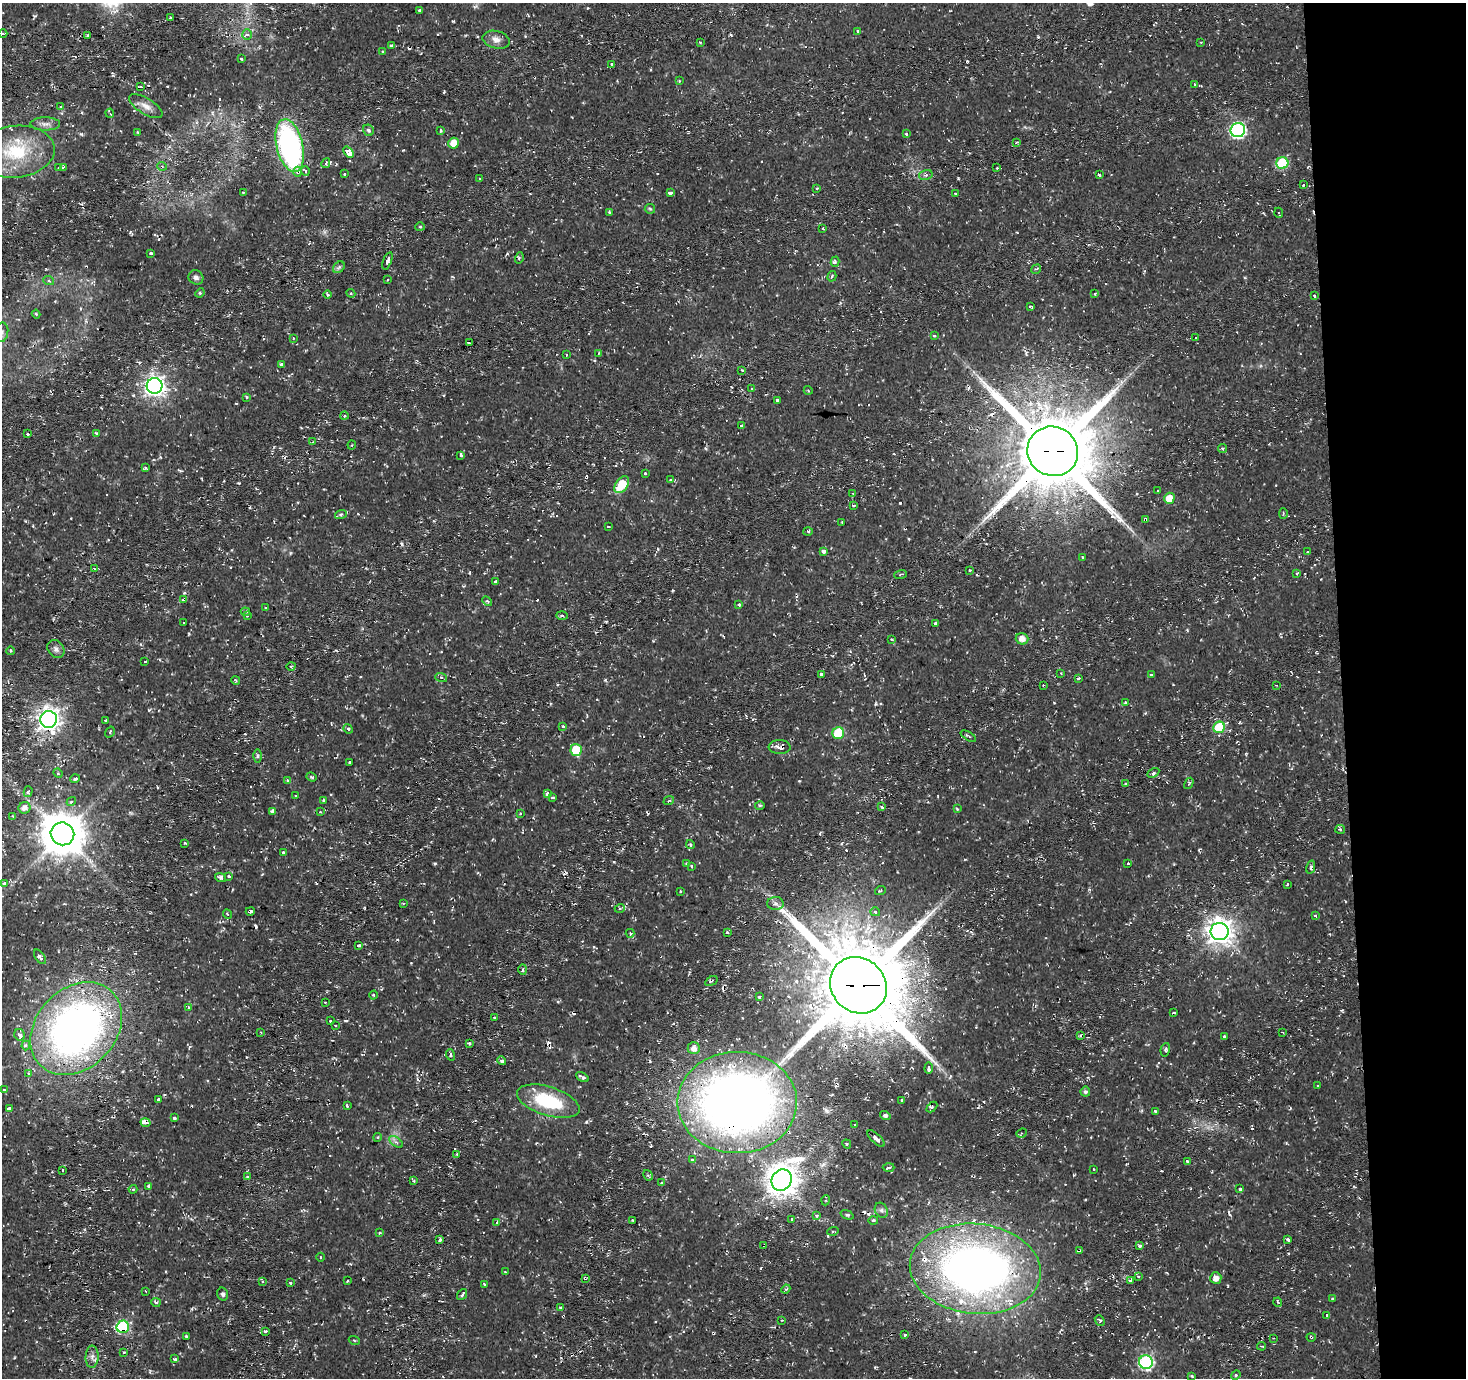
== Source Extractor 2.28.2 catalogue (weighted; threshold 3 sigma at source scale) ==
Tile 6 of 3 x 3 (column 3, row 2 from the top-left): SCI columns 2930-4393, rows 1376-2751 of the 4395 x 4126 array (HDU 1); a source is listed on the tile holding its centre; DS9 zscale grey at full resolution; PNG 1468 x 1380 px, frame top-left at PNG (2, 3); each listed source drawn as its Kron ellipse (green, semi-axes under 4 px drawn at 4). Shown black and unused: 9% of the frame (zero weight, under 2 of 3 exposures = <1% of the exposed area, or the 3 px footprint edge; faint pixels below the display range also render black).
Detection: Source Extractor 2.28.2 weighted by HDU 2 'WHT'; one run over the whole footprint, this tile lists its part. Background 0.00547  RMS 0.0031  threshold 0.0141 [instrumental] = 3 sigma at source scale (4.5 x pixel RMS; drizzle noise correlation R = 1.50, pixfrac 1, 0.0396/0.0396 arcsec/px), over >= 5 px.
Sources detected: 352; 38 cosmic-ray / hot-pixel residue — neither listed nor drawn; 4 inside a brighter listed object's ellipse — not listed separately; the other 310 listed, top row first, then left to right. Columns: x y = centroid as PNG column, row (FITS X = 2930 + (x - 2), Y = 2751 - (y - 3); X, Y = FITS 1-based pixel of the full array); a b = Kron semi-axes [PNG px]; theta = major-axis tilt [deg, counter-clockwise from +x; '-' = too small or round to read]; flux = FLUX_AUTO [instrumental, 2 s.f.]
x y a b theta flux
419 10 3 3 - 0.44
170 18 3 2 - 0.42
857 31 3 3 - 0.42
3 34 4 3 - 0.43
247 34 5 4 - 0.86
87 35 3 3 - 5.6
496 40 14 8 -13 2.1
700 42 2 2 - 0.28
1201 42 3 2 - 0.22
392 45 3 3 - 0.33
382 51 3 2 - 0.3
241 59 3 2 - 0.41
612 64 3 3 - 1.2
679 81 3 3 - 0.38
1194 84 4 3 - 0.29
140 87 4 2 - 0.42
146 106 19 8 -31 2.3
61 107 3 3 - 0.73
110 113 5 2 - 1.3
45 124 15 6 0 1.6
368 130 6 5 - 0.69
440 130 3 3 - 1.7
1238 130 7 7 - 64
137 132 4 2 - 0.22
906 134 4 3 - 0.42
1017 142 4 3 - 0.84
454 143 5 5 - 3.5
290 146 27 13 -76 77
16 152 39 26 6 20
349 152 6 4 -49 48
326 163 5 4 - 1
1282 163 6 6 - 19
162 166 5 3 - 0.37
63 167 4 3 - 0.64
59 168 3 3 - 0.93
997 168 3 2 - 0.35
305 171 5 4 - 0.55
298 172 5 4 - 1.4
344 174 3 3 - 0.92
926 175 7 5 16 0.69
1099 175 4 3 - 4.3
480 179 3 2 - 0.66
1303 184 3 3 - 1.2
817 188 3 2 - 0.27
243 193 4 3 - 0.34
670 193 4 3 - 2.4
955 193 3 2 - 0.5
650 209 5 4 - 0.41
610 212 3 3 - 0.82
1279 213 5 3 - 0.8
420 227 5 4 - 0.33
823 228 4 2 - 0.25
151 253 3 3 - 0.87
519 258 6 3 75 0.42
387 261 9 3 69 0.95
835 262 5 4 - 0.81
339 267 6 5 - 0.56
1036 269 5 3 - 0.38
832 276 5 4 - 0.47
196 277 8 7 - 1
387 279 3 3 - 0.34
49 281 5 3 - 0.39
200 293 5 4 - 0.4
351 293 4 4 - 0.44
1095 294 3 3 - 0.52
327 295 4 4 - 0.67
1314 296 3 3 - 1
1030 306 3 3 - 0.94
36 314 4 4 - 0.5
2 332 10 6 81 1.3
934 335 3 3 - 1.8
1196 337 3 3 - 0.97
293 338 3 2 - 0.2
469 343 4 3 - 2.2
599 353 3 2 - 0.21
566 355 3 2 - 0.5
282 364 3 3 - 1.3
742 370 4 4 - 0.28
155 386 8 8 - 170
752 389 3 3 - 0.47
808 390 4 3 - 0.34
246 397 4 3 - 0.34
777 400 3 3 - 6.3
344 416 4 4 - 0.43
742 425 3 3 - 1.8
96 433 4 3 - 0.32
28 434 3 3 - 0.59
312 442 3 3 - 0.28
352 445 4 4 - 0.42
1222 449 4 4 - 0.6
1053 451 26 24 -33 3600
460 455 4 3 - 3.1
145 468 4 3 - 0.62
645 473 3 3 - 0.96
670 480 3 2 - 0.3
622 485 9 6 54 8.7
1158 490 3 3 - 0.95
853 493 2 2 - 0.27
1169 498 6 5 - 3.7
853 505 3 3 - 1.6
1283 513 5 2 - 0.33
341 514 6 4 19 0.52
1145 519 4 3 - 3.2
842 522 4 2 - 0.23
608 527 3 3 - 0.5
808 531 5 3 - 0.34
824 551 4 3 - 4.5
1308 551 3 3 - 0.5
1082 557 3 3 - 0.74
95 569 4 3 - 0.32
969 570 3 3 - 1.2
1297 573 3 3 - 0.89
901 574 6 2 21 0.29
495 581 3 3 - 0.69
183 600 4 3 - 1.9
487 601 5 3 - 0.42
739 605 3 3 - 1.2
265 608 3 2 - 0.35
245 612 4 3 - 4.6
247 615 3 3 - 0.89
562 616 6 4 -2 0.48
184 622 3 2 - 0.24
936 623 3 3 - 5.6
891 639 4 3 - 0.24
1022 639 6 6 - 2.1
56 649 10 7 -52 1.2
10 651 4 3 - 0.35
145 661 3 2 - 0.24
291 666 4 3 - 0.26
1061 673 3 3 - 0.22
821 674 3 3 - 0.8
1151 674 2 2 - 0.34
441 677 6 4 -19 0.48
1078 678 3 3 - 0.74
236 680 5 4 - 0.45
1043 685 2 2 - 0.25
1276 685 3 2 - 0.34
1125 703 4 3 - 0.33
49 719 8 8 - 210
106 720 3 3 - 0.96
563 726 3 3 - 0.67
1219 727 6 5 - 14
348 729 5 4 - 0.45
110 732 6 3 56 0.35
838 733 6 5 - 11
968 736 8 3 -31 0.51
780 747 11 7 -3 1.6
576 750 6 5 - 11
257 756 6 4 89 0.5
349 762 3 2 - 0.38
58 773 5 4 - 0.4
1153 773 6 3 30 0.6
312 777 5 4 - 0.58
75 779 5 4 - 0.69
287 781 3 3 - 1.7
1189 783 6 3 59 0.39
1126 784 4 3 - 0.34
28 792 5 4 - 0.56
547 794 4 3 - 1.9
295 796 3 2 - 0.33
553 798 3 3 - 0.78
323 800 3 3 - 0.27
669 800 5 3 - 0.32
71 802 5 4 - 0.69
760 805 5 3 - 0.34
882 807 3 2 - 0.8
24 808 6 6 - 1.8
957 809 4 2 - 0.31
273 811 3 3 - 2.8
320 812 3 3 - 0.29
520 814 4 2 - 0.25
13 816 4 2 - 0.26
1340 829 5 4 - 0.47
62 834 12 11 - 1100
185 843 3 2 - 0.31
690 844 4 4 - 0.56
283 853 3 3 - 1.5
687 863 3 3 - 0.89
1128 863 3 2 - 0.56
692 866 3 3 - 0.48
1311 867 7 4 77 0.6
229 876 3 3 - 1.3
221 878 5 4 - 0.66
4 883 3 3 - 1.7
1287 885 4 2 - 0.31
880 890 5 3 - 0.35
680 891 3 3 - 0.67
403 903 4 2 - 0.23
775 903 8 6 0 1.1
620 908 5 3 - 0.43
250 911 4 3 - 1.5
875 912 5 4 - 1.2
227 914 5 4 - 0.41
1315 916 4 3 - 0.3
1220 931 9 8 - 320
727 932 3 3 - 0.38
630 933 4 4 - 0.49
358 945 4 3 - 2.1
40 957 8 4 -55 0.85
523 969 5 4 - 0.62
711 981 7 3 33 0.36
858 985 30 27 -44 4500
374 995 4 3 - 0.33
759 997 3 3 - 0.32
325 1002 2 2 - 0.28
188 1007 3 3 - 12
1174 1013 4 2 - 0.35
494 1017 3 3 - 0.26
331 1021 3 3 - 1.2
336 1025 3 2 - 0.38
76 1029 52 40 46 170
1282 1032 3 2 - 0.23
261 1033 2 2 - 0.3
20 1035 6 5 - 1.7
1080 1035 3 3 - 0.3
1224 1036 3 3 - 0.44
469 1044 3 2 - 0.5
26 1045 5 4 - 1.3
694 1048 6 6 - 1.9
1165 1050 7 4 76 0.59
451 1055 6 3 -72 0.55
502 1061 4 4 - 0.85
929 1068 5 3 - 3.8
29 1074 3 3 - 0.97
582 1077 7 3 -29 0.67
1317 1085 3 2 - 0.41
4 1090 3 3 - 0.78
1085 1092 5 5 - 0.69
159 1099 3 3 - 3
902 1100 3 3 - 0.49
548 1101 32 14 -17 18
737 1102 60 50 0 260
347 1106 3 3 - 0.34
932 1107 6 4 45 0.62
9 1109 3 3 - 16
1155 1112 4 3 - 2.2
885 1115 5 4 - 0.69
175 1118 3 3 - 2.8
146 1122 5 3 - 4.2
855 1124 3 3 - 1.8
1022 1133 5 4 - 0.67
378 1137 4 3 - 0.31
876 1139 11 4 -44 1.6
396 1142 8 4 -36 0.79
847 1144 5 4 - 0.45
457 1154 3 3 - 0.37
692 1160 4 4 - 0.8
1187 1161 4 3 - 0.62
889 1168 6 3 2 0.43
1094 1169 3 2 - 0.22
62 1170 3 2 - 0.48
648 1175 6 4 -59 0.48
248 1176 3 3 - 0.3
782 1180 11 9 56 490
414 1181 4 3 - 0.3
662 1183 3 3 - 1.2
149 1186 4 3 - 3.5
133 1189 4 4 - 0.42
1240 1189 4 3 - 4.9
826 1200 5 3 - 0.4
881 1210 8 6 -63 1
817 1215 4 4 - 1.4
847 1215 7 4 -21 0.55
792 1219 3 3 - 1.3
632 1220 3 2 - 0.43
873 1220 5 3 - 0.46
497 1222 3 3 - 1.2
833 1231 6 3 18 0.39
379 1233 3 2 - 0.25
440 1240 4 3 - 0.51
1288 1240 3 3 - 0.67
763 1245 4 2 - 0.32
1140 1246 3 3 - 1.8
1079 1250 4 3 - 0.34
320 1257 4 3 - 0.31
975 1269 66 45 -6 220
505 1272 3 2 - 0.32
1138 1276 3 2 - 0.67
585 1278 4 3 - 0.5
1216 1278 6 5 - 2.2
1130 1280 3 3 - 1.8
262 1281 3 3 - 0.4
347 1281 3 3 - 0.3
290 1282 3 3 - 0.76
485 1284 3 2 - 0.37
786 1289 5 4 - 0.42
146 1291 2 2 - 0.27
223 1294 6 5 - 0.72
462 1295 6 3 50 0.67
1333 1299 3 3 - 0.5
156 1302 5 4 - 0.69
1278 1302 4 3 - 0.45
560 1308 3 3 - 0.52
1326 1315 3 3 - 1.6
782 1320 3 3 - 0.34
1100 1321 6 4 -50 0.54
123 1327 6 6 - 31
265 1331 3 3 - 0.78
905 1334 3 3 - 1.3
187 1336 3 2 - 0.55
1311 1337 4 3 - 0.3
1273 1338 2 2 - 0.26
354 1340 5 3 - 0.35
1262 1346 4 3 - 0.38
124 1352 3 3 - 0.7
92 1357 11 6 86 1.2
175 1359 4 3 - 1.3
1146 1362 7 7 - 49
1236 1375 5 4 - 0.47
1192 1376 3 3 - 0.33
Overlapping masked pixels (flux is a lower limit): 17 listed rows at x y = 298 172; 1053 451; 1145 519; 183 600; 780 747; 250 911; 858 985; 76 1029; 737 1102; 932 1107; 146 1122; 763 1245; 1079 1250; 975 1269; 585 1278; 123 1327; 1311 1337
Isophote crosses this tile's border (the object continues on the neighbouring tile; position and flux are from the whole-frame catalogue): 1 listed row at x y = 2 332
Unlisted compact peaks at least as high as the median listed source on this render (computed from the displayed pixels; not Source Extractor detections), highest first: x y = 81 134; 967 61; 239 483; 453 21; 605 680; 149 710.